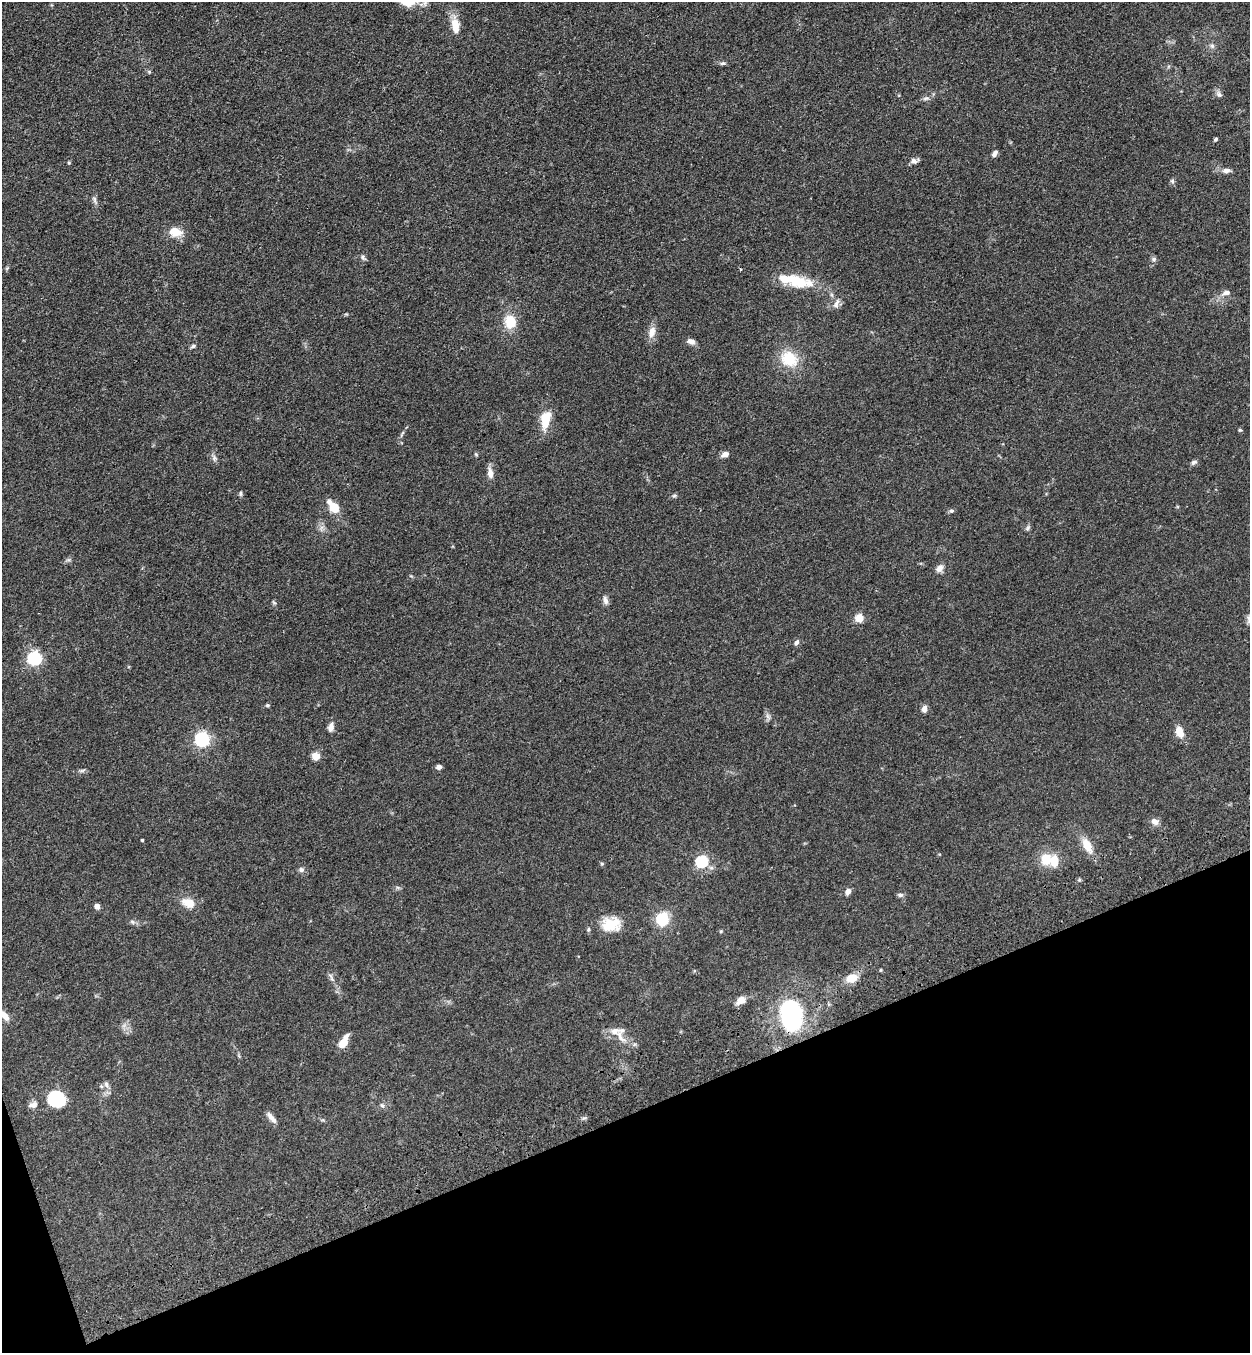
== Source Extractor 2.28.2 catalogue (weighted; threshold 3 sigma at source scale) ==
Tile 14 of 4 x 4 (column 2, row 4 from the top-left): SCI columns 1452-2699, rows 113-1463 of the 5523 x 5630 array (HDU 1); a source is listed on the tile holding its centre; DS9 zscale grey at full resolution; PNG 1252 x 1355 px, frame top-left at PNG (2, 2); no overlay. Shown black and unused: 18% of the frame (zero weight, under 3 of 4 exposures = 6% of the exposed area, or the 3 px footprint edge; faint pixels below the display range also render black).
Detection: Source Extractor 2.28.2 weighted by HDU 2 'WHT'; one run over the whole footprint, this tile lists its part. Background 0.0595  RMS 0.0065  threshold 0.0292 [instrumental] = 3 sigma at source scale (4.5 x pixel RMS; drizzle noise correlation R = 1.50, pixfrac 1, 0.05/0.05 arcsec/px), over >= 5 px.
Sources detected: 79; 3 inside a brighter listed object's ellipse — not listed separately; the other 76 listed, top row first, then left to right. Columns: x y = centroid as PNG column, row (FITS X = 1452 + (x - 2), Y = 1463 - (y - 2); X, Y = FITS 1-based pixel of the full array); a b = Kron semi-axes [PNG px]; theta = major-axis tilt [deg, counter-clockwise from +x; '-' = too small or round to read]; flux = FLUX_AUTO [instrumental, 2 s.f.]
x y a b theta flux
455 25 22 9 -84 8.3
1212 46 7 6 - 1.7
722 63 7 5 3 1.2
149 72 6 3 73 0.69
1219 94 9 6 -42 1.9
926 98 9 5 26 1.7
1215 139 5 4 - 1.1
995 153 7 5 52 2.4
914 161 10 7 -2 2.3
1226 170 11 6 4 2.8
1172 181 6 5 - 1.2
94 200 9 4 -71 1.5
175 232 14 10 -11 9.1
363 257 9 4 -49 1.2
1154 259 7 6 - 1.6
797 281 33 14 -14 23
1226 293 10 6 7 2.8
832 295 7 4 -71 1.1
836 304 16 7 70 2.9
510 322 12 10 -75 15
652 332 15 8 76 5.4
691 341 10 6 -17 3.2
193 346 7 5 17 1.2
789 359 21 17 -32 19
546 419 20 10 81 15
1240 430 5 5 - 0.81
476 454 6 3 -20 0.67
725 454 8 6 16 3.3
214 458 8 6 -70 1.7
1194 462 9 6 31 1.6
490 473 12 7 -84 4.4
240 494 8 4 -90 0.92
674 495 6 4 2 0.95
333 507 13 8 -51 13
951 511 7 5 1 1.2
1027 528 7 4 88 1.2
939 568 10 8 50 3.3
605 600 10 6 -72 2.7
274 603 6 4 -44 0.86
859 618 5 5 - 18
796 643 8 5 53 1.6
35 658 6 6 - 130
267 705 5 4 - 0.93
924 709 8 7 - 2.6
331 727 11 7 79 3
1180 732 11 7 -69 9.4
202 739 6 6 - 150
316 756 5 5 - 15
439 767 6 5 - 2.1
82 771 7 4 1 1.2
1155 821 10 8 -40 3.3
142 840 3 3 - 0.61
1087 846 19 9 -61 9.7
1046 859 15 14 - 11
702 861 6 6 - 73
301 869 7 6 - 1.7
848 891 7 5 60 2.7
900 895 8 5 -9 1.5
188 903 19 12 -21 7.6
97 906 4 4 - 4.7
662 919 7 6 - 36
132 922 7 5 -44 1.3
612 924 24 18 -7 14
721 931 5 4 - 0.63
330 976 8 5 -45 1.5
852 978 14 9 21 7.4
741 1000 12 8 29 5.3
791 1015 24 16 -87 96
5 1016 14 7 -52 4.6
615 1031 15 10 0 5.7
343 1042 13 6 61 9.8
106 1084 8 6 -76 2.1
56 1099 21 18 -27 23
33 1105 13 8 17 3.1
382 1105 6 5 - 1.3
271 1118 15 5 -52 3.6
Isophote crosses this tile's border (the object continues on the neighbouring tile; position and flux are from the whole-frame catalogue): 1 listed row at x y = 5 1016